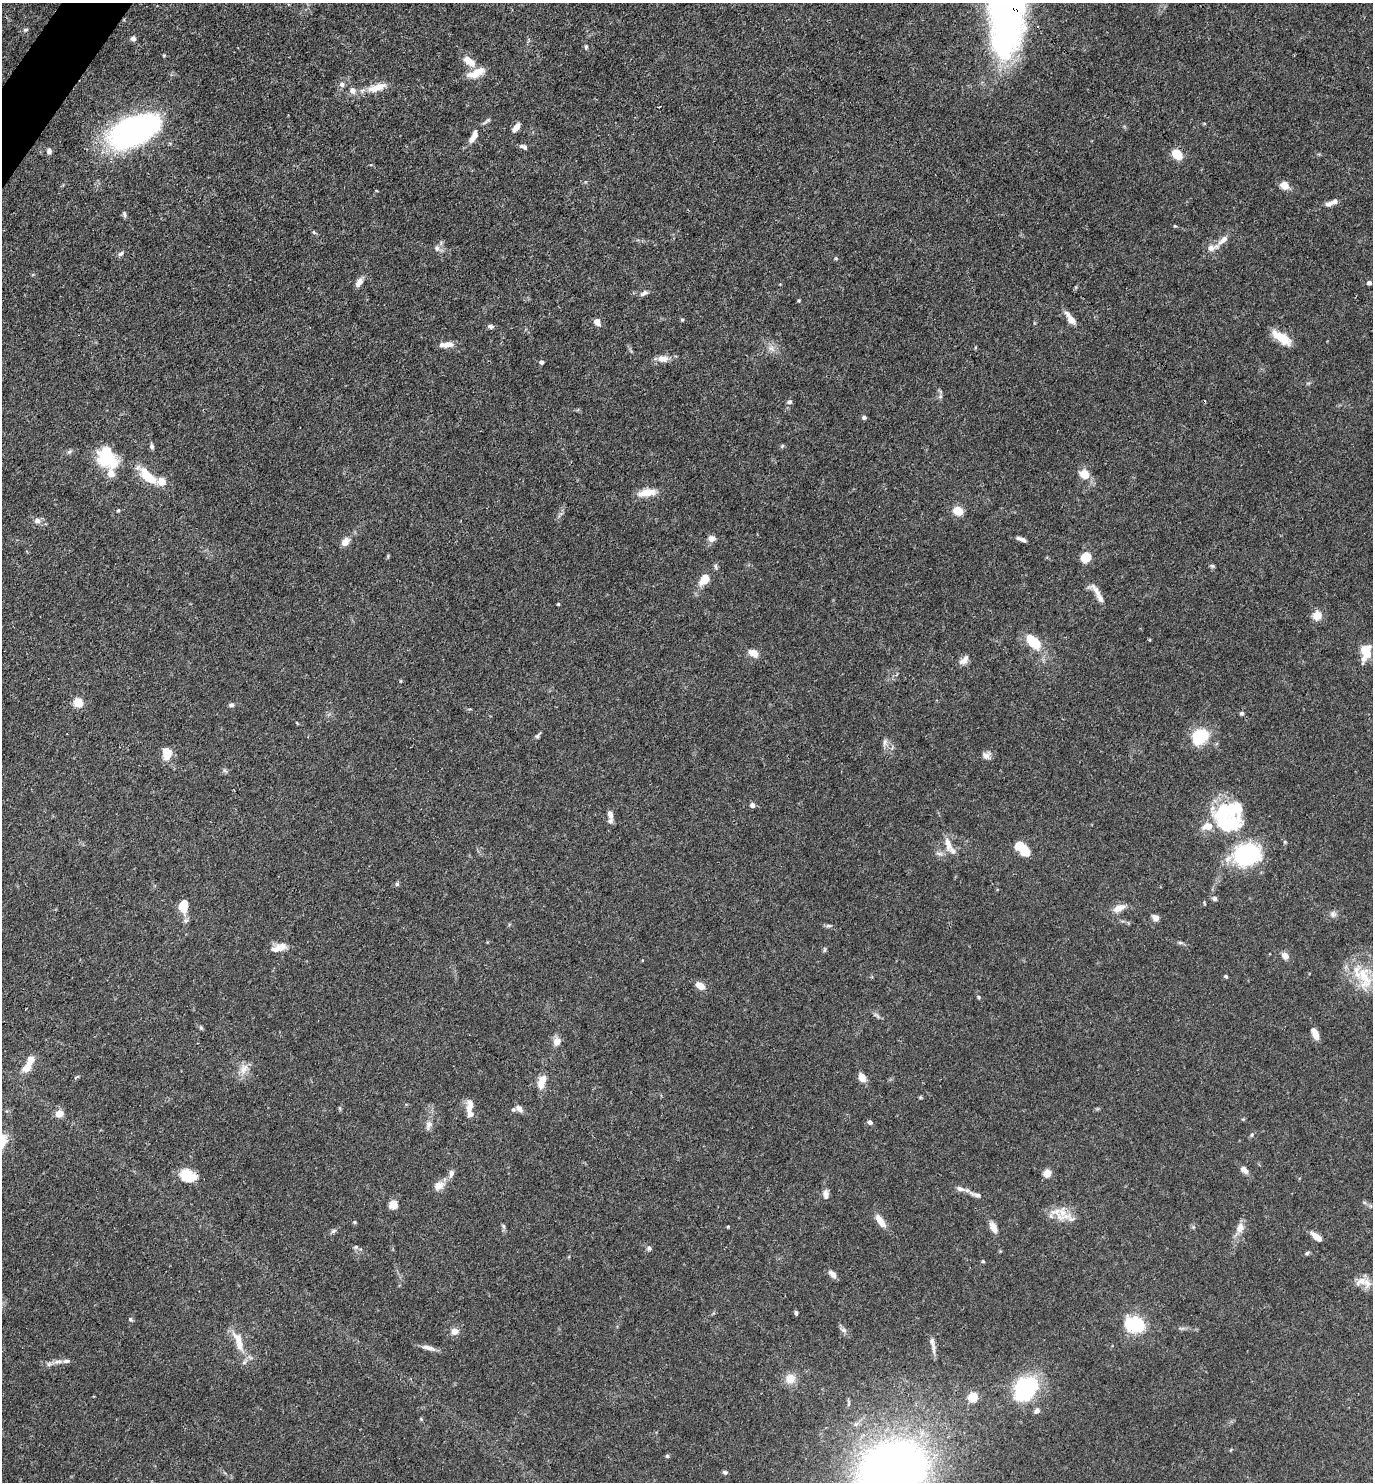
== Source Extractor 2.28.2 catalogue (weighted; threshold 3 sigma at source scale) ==
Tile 11 of 4 x 4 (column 3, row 3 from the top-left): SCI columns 2891-4261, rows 1481-2960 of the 5923 x 5919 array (HDU 1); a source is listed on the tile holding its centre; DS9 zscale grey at full resolution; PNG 1375 x 1484 px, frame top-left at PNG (2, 3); no overlay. Shown black and unused: <1% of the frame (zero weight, under 3 of 4 exposures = <1% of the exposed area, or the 3 px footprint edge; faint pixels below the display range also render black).
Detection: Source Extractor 2.28.2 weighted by HDU 2 'WHT'; one run over the whole footprint, this tile lists its part. Background 0.112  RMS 0.0043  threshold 0.0194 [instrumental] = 3 sigma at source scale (4.5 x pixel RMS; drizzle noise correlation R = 1.50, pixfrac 1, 0.05/0.05 arcsec/px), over >= 5 px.
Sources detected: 171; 1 inside a brighter object's white glare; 2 cosmic-ray / hot-pixel residue — not listed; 20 inside a brighter listed object's ellipse — not listed separately; the other 148 listed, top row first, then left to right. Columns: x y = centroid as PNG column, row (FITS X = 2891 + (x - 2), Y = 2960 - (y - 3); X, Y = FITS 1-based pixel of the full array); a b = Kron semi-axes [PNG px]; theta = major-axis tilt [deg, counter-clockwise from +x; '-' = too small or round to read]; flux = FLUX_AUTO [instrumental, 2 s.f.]
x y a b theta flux
26 30 7 4 19 0.64
133 38 7 6 - 1.3
586 47 6 4 88 0.71
469 61 18 9 -38 4.9
476 73 20 9 25 6.8
342 84 7 7 - 1.4
377 87 28 9 17 6.5
486 121 16 3 35 0.97
516 127 11 6 55 2.6
133 131 41 22 26 140
474 135 13 7 82 2.7
521 146 7 5 -13 0.88
49 151 7 6 - 1.2
1177 154 10 7 -46 8
1284 185 11 9 -40 3.5
1329 204 10 6 20 2
124 214 9 4 -78 0.8
1175 226 5 3 - 0.44
314 232 6 3 -70 0.5
437 248 8 6 80 1.4
1212 248 16 8 15 3.4
121 254 8 5 33 1.1
836 258 5 4 - 0.52
359 282 10 6 56 2.8
1369 283 4 4 - 1.5
644 293 12 6 30 1.5
799 300 4 4 - 0.45
1070 318 20 7 -54 3.7
682 320 4 4 - 0.47
597 322 7 6 - 3.6
491 327 8 6 -21 1.1
1281 338 24 10 -33 8
447 344 15 6 5 3.8
771 348 10 7 -53 2.2
663 359 16 9 4 3.5
541 362 5 4 - 1.1
940 396 6 6 - 0.85
789 402 7 6 - 1
864 417 4 4 - 1.1
152 446 6 6 - 0.98
782 446 6 4 47 0.64
69 452 7 4 19 0.79
107 457 22 16 -59 22
1085 474 10 8 -25 6.2
148 476 24 10 -43 11
647 492 24 9 8 6
118 510 5 4 - 0.45
958 511 11 9 -40 5.4
37 521 9 7 -7 1.9
711 538 9 7 14 2.3
1023 540 9 5 -38 1.2
345 542 9 6 50 4
1086 557 8 6 39 11
1212 566 6 5 - 0.72
705 579 13 8 51 6.7
1099 596 25 7 -61 4.1
558 604 3 3 - 0.42
1317 615 5 5 - 17
1034 642 18 10 -44 12
1366 651 14 10 -86 8.4
753 653 10 7 -24 4.3
964 660 15 8 44 2.5
78 703 5 5 - 24
231 705 6 5 - 1.1
1242 713 5 5 - 0.79
537 735 10 4 50 0.92
1200 736 20 16 42 16
885 742 10 5 77 1.4
167 753 10 7 -80 9.7
986 756 10 9 - 2.2
225 771 7 4 -19 0.73
752 805 6 5 - 1.6
1224 812 39 24 -17 36
610 814 9 6 -72 2.3
1285 842 6 4 -72 0.52
948 844 19 8 -73 4.7
1022 849 19 10 -43 8
1247 855 29 21 17 41
397 884 5 5 - 0.79
1215 898 7 6 - 0.96
184 906 16 9 80 7.6
1119 908 15 8 27 4
1333 914 9 8 - 1.5
1155 917 9 7 -30 1.9
828 926 8 4 0 0.88
1180 942 6 4 -1 0.73
279 948 19 8 18 4.6
825 950 8 4 89 0.6
1285 956 8 7 - 2.8
1226 976 4 4 - 0.64
1364 977 39 16 -74 14
700 986 10 7 -29 4.1
979 997 5 4 - 0.61
201 1028 6 4 -19 0.67
1315 1033 14 6 -63 4
557 1041 10 9 - 3.2
27 1067 12 8 50 4.6
243 1069 14 9 70 3.6
862 1078 9 6 -60 4.7
541 1082 17 8 73 5.2
470 1106 18 8 81 3.8
340 1108 6 3 -72 0.5
519 1108 11 7 -39 1.8
59 1113 9 8 - 3.3
870 1122 5 4 - 1.5
429 1124 10 8 72 2.2
1252 1135 6 4 60 0.63
1244 1170 9 6 -42 2.6
451 1173 10 7 81 1.7
1047 1173 5 5 - 13
187 1176 18 12 -24 10
439 1186 13 9 22 3.9
960 1189 12 6 -21 2
825 1195 13 7 -81 2
977 1195 12 5 -3 1.5
393 1205 5 5 - 18
1063 1217 29 8 3 5.4
880 1221 17 7 -54 4.9
355 1222 5 4 - 0.47
503 1226 6 5 - 0.73
728 1227 4 4 - 0.38
993 1227 14 7 -64 3.2
1240 1228 13 10 68 3.7
333 1231 9 4 36 0.9
1317 1237 12 5 -39 4.1
356 1247 6 6 - 0.81
649 1248 7 6 - 1
1307 1253 6 5 - 0.79
983 1261 4 4 - 0.58
832 1274 11 6 -46 2.1
1360 1282 17 10 28 3.8
796 1313 6 4 -88 0.75
131 1319 5 5 - 0.73
1137 1325 8 6 -14 110
844 1330 8 6 -21 1.2
454 1331 9 8 - 2.7
238 1341 32 10 -71 7.8
429 1348 18 6 -14 2.7
934 1350 21 5 -85 2.3
58 1361 14 5 7 2.3
790 1378 12 12 - 5.2
1026 1388 24 17 47 48
973 1397 5 5 - 23
1037 1411 8 6 58 1.4
421 1419 5 4 - 0.49
667 1456 5 4 - 0.74
892 1470 40 30 22 520
725 1472 6 4 -7 0.88
Isophote crosses this tile's border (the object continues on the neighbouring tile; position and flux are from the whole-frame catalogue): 1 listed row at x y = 892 1470